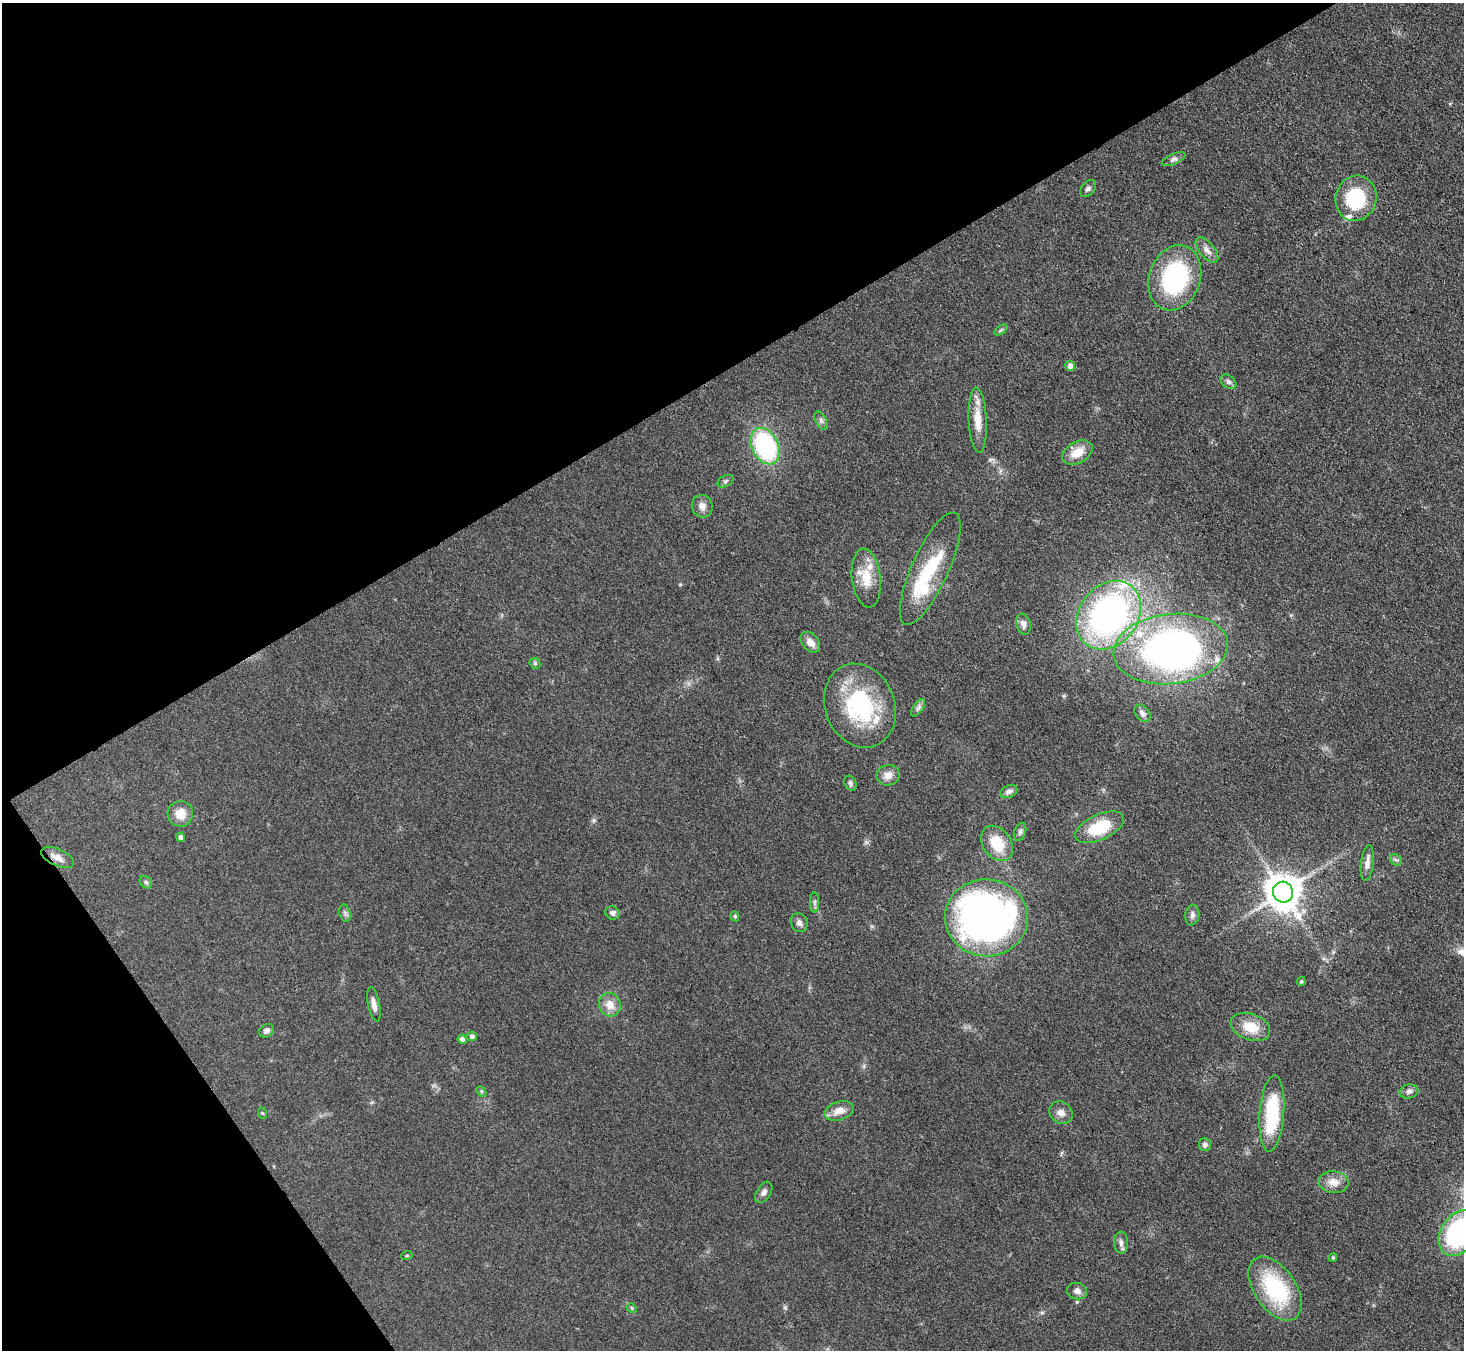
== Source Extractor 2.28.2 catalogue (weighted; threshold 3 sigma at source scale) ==
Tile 5 of 4 x 4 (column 1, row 2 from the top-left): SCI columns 2-1463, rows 2993-4340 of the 5852 x 5845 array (HDU 1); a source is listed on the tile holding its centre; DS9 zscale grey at full resolution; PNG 1466 x 1352 px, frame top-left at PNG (2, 3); each listed source drawn as its Kron ellipse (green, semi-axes under 4 px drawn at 4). Shown black and unused: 33% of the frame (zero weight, under 3 of 4 exposures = <1% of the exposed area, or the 3 px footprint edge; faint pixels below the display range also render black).
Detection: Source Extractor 2.28.2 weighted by HDU 2 'WHT'; one run over the whole footprint, this tile lists its part. Background 0.0759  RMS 0.0066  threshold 0.0299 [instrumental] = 3 sigma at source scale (4.5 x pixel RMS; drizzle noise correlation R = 1.50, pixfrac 1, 0.05/0.05 arcsec/px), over >= 5 px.
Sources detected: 74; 2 inside a brighter object's white glare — neither listed nor drawn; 5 inside a brighter listed object's ellipse — not listed separately; the other 67 listed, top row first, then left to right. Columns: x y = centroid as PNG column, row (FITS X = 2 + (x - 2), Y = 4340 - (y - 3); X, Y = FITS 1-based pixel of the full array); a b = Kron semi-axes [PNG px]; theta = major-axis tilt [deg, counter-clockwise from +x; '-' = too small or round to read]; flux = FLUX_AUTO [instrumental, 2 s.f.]
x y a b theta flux
1174 159 13 5 24 2.1
1088 188 10 6 49 2.1
1356 198 23 20 74 39
1207 250 15 7 -51 4.6
1175 278 33 25 71 85
1001 330 7 4 37 1.1
1070 366 5 5 - 3.4
1228 382 9 6 -39 2.1
978 420 32 9 -87 13
821 421 10 5 -63 1.9
765 446 19 13 -65 92
1077 453 16 10 30 11
725 481 8 5 28 1.4
702 506 11 10 - 4.2
930 569 61 18 66 42
866 578 29 14 -83 16
1109 615 37 29 52 220
1023 624 10 7 -73 3.4
810 642 12 8 -50 5.3
1171 649 57 35 6 240
535 663 6 5 - 1.1
860 706 43 35 -68 70
918 708 10 5 54 1.9
1142 713 9 7 -53 2.7
888 775 12 10 13 5.3
850 783 8 5 -65 1.5
1009 791 9 6 27 2.7
180 814 13 13 - 9.5
1100 827 26 12 24 28
1020 832 9 6 70 1.9
181 837 4 4 - 2.3
997 843 19 14 -54 19
58 857 17 8 -24 5.2
1396 860 6 5 - 1.4
1367 863 18 6 83 4.5
146 882 7 5 -44 1.3
1283 892 10 10 - 1500
814 902 10 4 90 1.7
345 913 9 5 -76 1.8
612 913 7 6 - 2.4
1192 915 10 7 82 2.6
735 916 5 4 - 0.87
986 918 41 38 -5 380
799 923 10 8 -64 2.7
1301 981 5 4 - 0.87
374 1004 17 6 -78 4.1
610 1005 12 11 - 7.6
1250 1027 20 13 -20 14
267 1031 8 6 35 2.1
472 1036 5 4 - 2
462 1039 4 4 - 2.2
481 1091 6 4 -47 0.94
1409 1091 9 7 12 2.6
839 1111 15 9 16 6.8
262 1113 6 3 -70 0.67
1061 1113 12 10 -38 4.3
1272 1113 38 12 86 44
1205 1145 6 6 - 2.3
1334 1182 15 11 -8 7.3
764 1192 12 7 57 2.7
1459 1233 25 17 57 97
1121 1243 11 7 -86 2.8
407 1255 6 3 20 0.61
1333 1258 4 3 - 0.84
1275 1289 36 21 -55 57
1077 1291 10 8 -13 3.2
632 1308 5 4 - 0.81
Overlapping masked pixels (flux is a lower limit): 1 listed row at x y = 58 857
Isophote crosses this tile's border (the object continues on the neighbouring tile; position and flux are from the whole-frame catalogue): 1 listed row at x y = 1459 1233